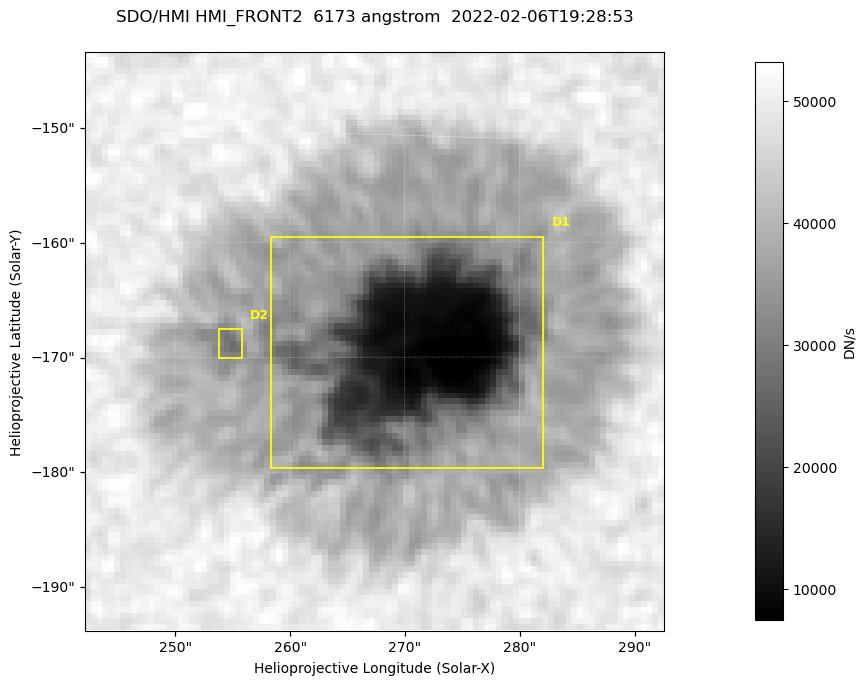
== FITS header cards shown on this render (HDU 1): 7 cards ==
TELESCOP= 'SDO/HMI '           / Telescope
INSTRUME= 'HMI_FRONT2'         / For HMI: HMI_SIDE1, HMI_FRONT2, or HMI_COMBINED
WAVELNTH=                6173. / [angstrom] Wavelength
DATE-OBS= '2022-02-06T19:28:53.500' / [ISO] Observation date {DATE__OBS}
CTYPE1  = 'HPLN-TAN'           / CTYPE1: HPLN
CTYPE2  = 'HPLT-TAN'           / CTYPE2: HPLT
BUNIT   = 'DN/s    '           / Physical Units

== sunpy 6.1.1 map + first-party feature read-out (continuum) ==
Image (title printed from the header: SDO/HMI HMI_FRONT2  6173 angstrom  2022-02-06T19:28:53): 100 x 100 px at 0.504 arcsec/px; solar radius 973 arcsec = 1931 px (partial field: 0.1% of the solar disc is inside the frame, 100% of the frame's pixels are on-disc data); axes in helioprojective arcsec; data unit DN/s (BUNIT, on the colour bar)
Orientation: roll -0.0702 deg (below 1 deg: not rotated)
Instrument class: CONTINUUM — white-light / continuum photospheric image (CONTENT/OBS_TYPE)
Dark features (sunspots / pores): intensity divided by the frame's on-disc median (partial field: no limb-darkening profile); reference = the frame's on-disc median (the 8%-of-disc-diameter window exceeds this field); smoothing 3 px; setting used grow <= 0.7, no closing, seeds <= 0.7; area >= 9 px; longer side >= 3 px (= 1.5 arcsec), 3 px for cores <= 0.7; partial field; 2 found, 2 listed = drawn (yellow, D1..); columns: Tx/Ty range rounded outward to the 2 arcsec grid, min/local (2 s.f., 1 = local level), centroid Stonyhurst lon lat
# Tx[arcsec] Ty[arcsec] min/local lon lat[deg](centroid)
D1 258..282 -180..-158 0.14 +17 -16
D2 254..256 -170..-166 0.64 +16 -16